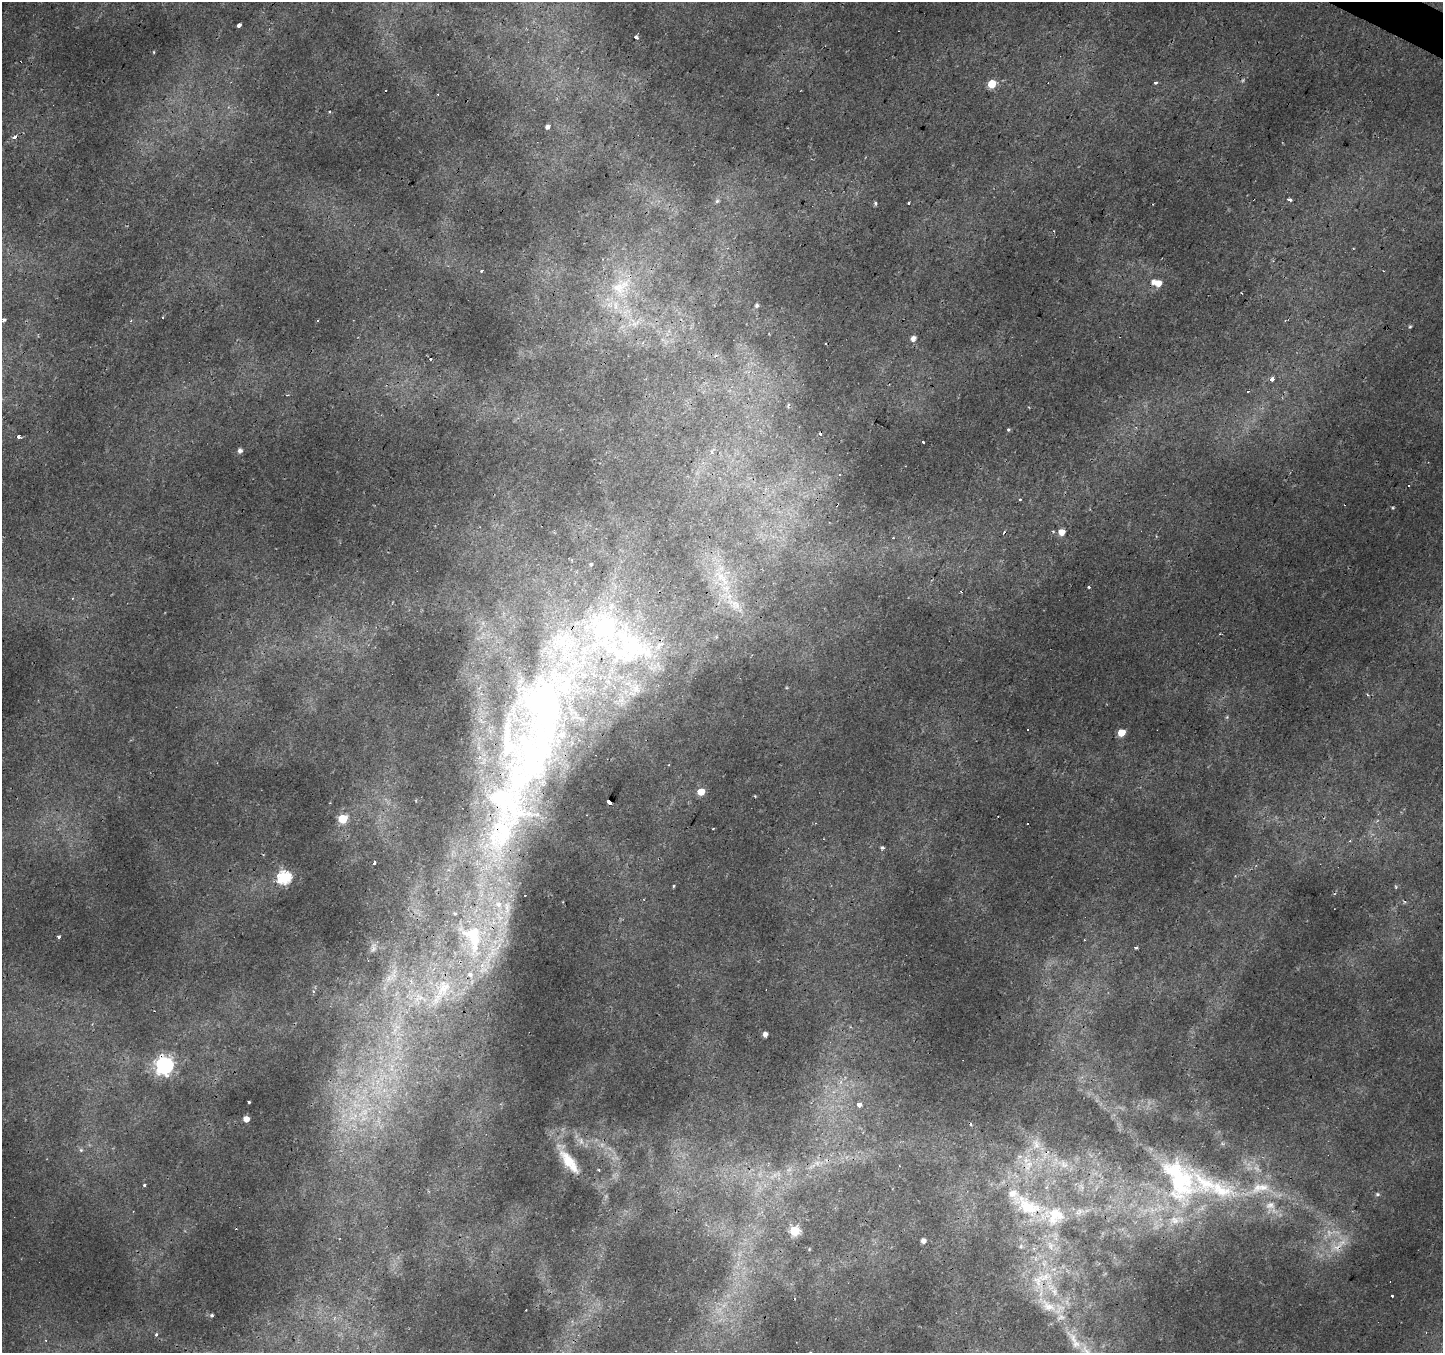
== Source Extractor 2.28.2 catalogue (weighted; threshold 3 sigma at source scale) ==
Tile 10 of 4 x 4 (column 2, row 3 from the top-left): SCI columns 1446-2886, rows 1615-2965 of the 5767 x 5863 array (HDU 1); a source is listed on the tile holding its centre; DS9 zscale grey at full resolution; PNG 1445 x 1355 px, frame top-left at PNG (2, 2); no overlay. Shown black and unused: <1% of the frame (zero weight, under 2 of 3 exposures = <1% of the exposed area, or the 3 px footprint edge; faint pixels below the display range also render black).
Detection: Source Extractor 2.28.2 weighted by HDU 2 'WHT'; one run over the whole footprint, this tile lists its part. Background 0.00476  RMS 0.0027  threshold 0.0121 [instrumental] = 3 sigma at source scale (4.5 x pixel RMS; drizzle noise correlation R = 1.50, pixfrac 1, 0.0396/0.0396 arcsec/px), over >= 5 px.
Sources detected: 151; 5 too faint to see at this stretch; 2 inside a brighter object's white glare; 23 cosmic-ray / hot-pixel residue — not listed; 25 inside a brighter listed object's ellipse — not listed separately; the other 96 listed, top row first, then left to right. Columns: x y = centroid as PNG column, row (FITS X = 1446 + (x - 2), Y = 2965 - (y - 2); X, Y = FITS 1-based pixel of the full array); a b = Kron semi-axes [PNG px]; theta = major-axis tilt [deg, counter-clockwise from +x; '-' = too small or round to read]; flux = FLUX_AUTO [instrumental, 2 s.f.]
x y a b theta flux
239 25 4 3 - 7
636 37 4 3 - 1.7
154 52 4 3 - 0.2
1155 82 3 3 - 2.2
992 84 5 5 - 9.1
329 111 3 2 - 0.3
547 127 4 4 - 1.1
1289 200 5 3 - 0.89
717 201 7 6 - 0.65
875 203 4 3 - 0.69
908 203 3 3 - 0.84
481 271 4 3 - 0.36
1158 284 5 5 - 3
620 287 33 28 -87 18
757 305 4 4 - 0.59
4 320 4 3 - 1.2
636 323 17 6 37 2.4
1410 327 5 4 - 0.37
913 339 6 5 - 1.4
431 359 3 2 - 0.3
1272 379 4 3 - 1.8
788 405 7 3 77 0.33
1009 430 5 4 - 0.35
18 436 4 3 - 3.3
923 442 3 3 - 3.7
240 451 5 4 - 1.2
712 452 6 4 -88 0.5
1020 500 3 3 - 0.56
1393 508 4 3 - 0.28
1053 531 5 3 - 0.24
1061 532 5 5 - 3.1
591 564 4 3 - 0.33
723 580 20 8 -33 4
1089 587 3 3 - 1.4
735 604 20 12 -42 4.5
636 689 13 11 -82 2.6
545 705 121 84 71 160
1227 717 5 4 - 0.34
1028 730 3 3 - 0.63
1121 733 5 5 - 6.5
701 792 5 5 - 5.4
755 796 3 3 - 0.22
610 803 4 3 - 47
343 819 5 5 - 15
1027 823 3 3 - 0.53
713 828 3 2 - 0.19
500 834 79 41 68 70
1350 841 3 2 - 0.26
882 848 4 4 - 0.55
374 862 4 3 - 1.4
284 877 6 6 - 42
674 886 4 3 - 0.32
1396 887 5 3 - 0.31
507 908 29 11 86 7.1
455 913 6 5 - 0.41
59 937 3 3 - 0.6
474 940 61 17 -86 24
1084 940 2 2 - 0.47
373 948 12 7 87 1.1
1136 948 3 3 - 0.45
492 953 24 11 49 6.8
389 978 17 10 36 3.3
443 988 33 18 66 13
420 998 33 11 10 8.9
397 1027 9 4 -8 1.1
765 1034 4 4 - 1.4
165 1065 7 7 - 110
249 1102 3 3 - 0.39
860 1104 4 3 - 9.3
352 1118 15 7 7 3.3
246 1119 5 4 - 3
581 1141 12 8 -60 1.8
1036 1144 17 14 -73 4.8
81 1150 6 5 - 0.5
568 1160 29 14 -51 7.4
817 1163 10 9 - 2
1029 1164 14 9 79 3.6
1064 1164 15 11 -47 3.5
1205 1182 136 27 -31 38
145 1185 3 3 - 1.1
1377 1194 6 5 - 0.48
1028 1206 47 23 -27 18
1079 1212 13 9 33 1.9
1176 1220 28 12 9 6.4
795 1231 6 5 - 16
923 1241 5 4 - 1.5
1050 1245 14 6 -73 2
1021 1246 6 6 - 0.59
809 1249 4 4 - 0.26
1044 1277 28 12 14 7.3
1055 1292 13 8 -79 2.1
1392 1296 3 3 - 0.92
1048 1306 27 14 -35 7
211 1315 5 4 - 0.42
1074 1341 40 12 -58 8.2
810 1352 3 2 - 0.31
Overlapping masked pixels (flux is a lower limit): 7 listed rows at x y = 500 834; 474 940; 165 1065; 568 1160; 1029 1164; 1205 1182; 1044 1277
Isophote crosses this tile's border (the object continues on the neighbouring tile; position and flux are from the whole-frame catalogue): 1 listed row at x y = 810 1352